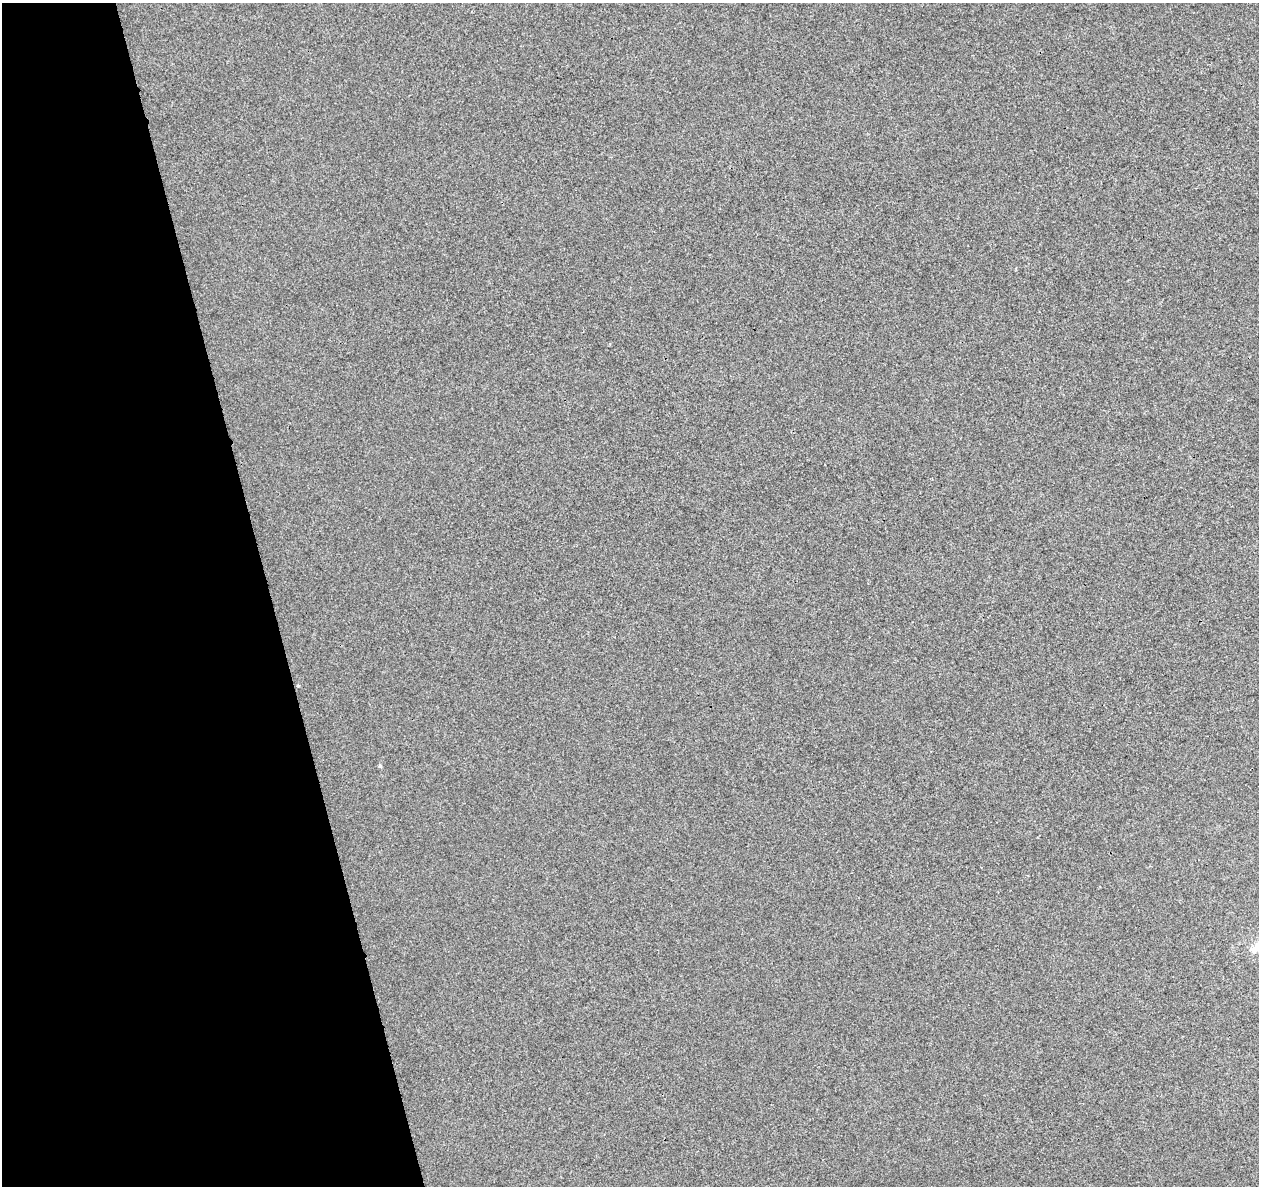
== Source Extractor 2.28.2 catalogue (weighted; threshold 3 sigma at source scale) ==
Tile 5 of 4 x 4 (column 1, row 2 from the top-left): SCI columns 58-1314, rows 2470-3653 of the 5142 x 4891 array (HDU 1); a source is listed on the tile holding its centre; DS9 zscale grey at full resolution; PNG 1261 x 1188 px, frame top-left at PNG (2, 3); no overlay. Shown black and unused: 21% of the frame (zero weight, under 3 of 4 exposures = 5% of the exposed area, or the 3 px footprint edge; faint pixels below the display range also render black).
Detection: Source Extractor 2.28.2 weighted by HDU 2 'WHT'; one run over the whole footprint, this tile lists its part. Background -3.74e-04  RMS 0.0047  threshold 0.021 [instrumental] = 3 sigma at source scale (4.5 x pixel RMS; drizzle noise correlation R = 1.50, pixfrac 1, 0.0396/0.0396 arcsec/px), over >= 5 px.
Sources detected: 3; all 3 listed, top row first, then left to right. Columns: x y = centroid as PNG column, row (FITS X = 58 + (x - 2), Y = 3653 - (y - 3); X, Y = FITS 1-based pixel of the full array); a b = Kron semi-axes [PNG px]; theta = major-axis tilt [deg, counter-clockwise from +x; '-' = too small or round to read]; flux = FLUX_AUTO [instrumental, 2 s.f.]
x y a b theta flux
298 686 5 3 - 0.42
380 766 5 4 - 0.68
1258 946 11 9 52 5.4
Isophote crosses this tile's border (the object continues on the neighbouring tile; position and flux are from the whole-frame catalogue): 1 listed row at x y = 1258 946